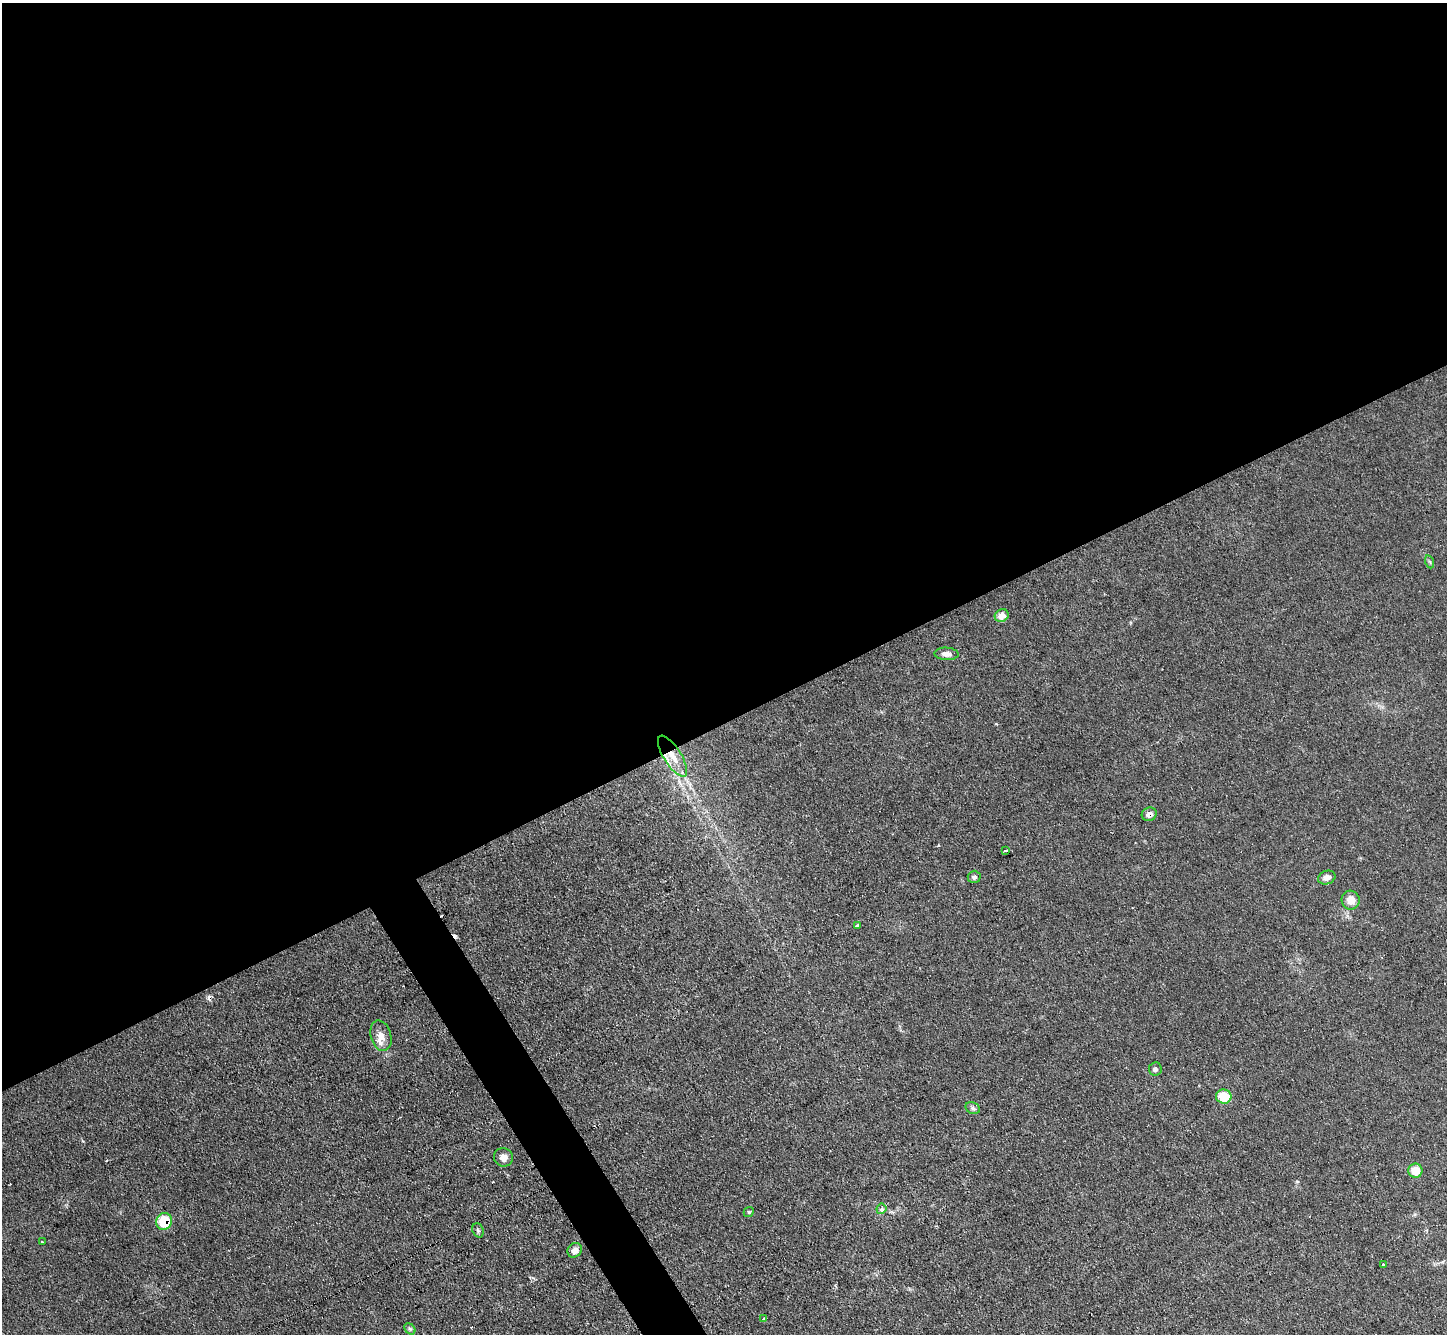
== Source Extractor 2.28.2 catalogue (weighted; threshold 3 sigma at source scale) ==
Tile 2 of 4 x 4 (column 2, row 1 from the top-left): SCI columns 1447-2891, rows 4149-5480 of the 5782 x 5770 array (HDU 1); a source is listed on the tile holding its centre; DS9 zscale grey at full resolution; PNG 1449 x 1336 px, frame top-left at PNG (2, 3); each listed source drawn as its Kron ellipse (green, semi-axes under 4 px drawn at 4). Shown black and unused: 56% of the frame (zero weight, under 2 of 3 exposures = <1% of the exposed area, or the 3 px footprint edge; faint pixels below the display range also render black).
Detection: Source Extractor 2.28.2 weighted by HDU 2 'WHT'; one run over the whole footprint, this tile lists its part. Background 0.0986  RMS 0.0077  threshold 0.0349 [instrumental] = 3 sigma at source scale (4.5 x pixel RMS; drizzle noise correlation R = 1.50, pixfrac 1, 0.05/0.05 arcsec/px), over >= 5 px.
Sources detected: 28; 3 cosmic-ray / hot-pixel residue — neither listed nor drawn; the other 25 listed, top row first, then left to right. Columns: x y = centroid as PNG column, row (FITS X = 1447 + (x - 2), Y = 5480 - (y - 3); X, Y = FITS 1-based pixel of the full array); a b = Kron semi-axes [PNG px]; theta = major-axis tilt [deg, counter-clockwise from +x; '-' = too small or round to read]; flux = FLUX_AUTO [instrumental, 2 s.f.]
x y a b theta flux
1430 562 6 4 -71 1.1
1002 616 7 6 - 7
947 654 12 6 -3 4.2
673 756 23 8 -58 13
1149 814 7 6 - 4.5
1006 850 3 3 - 13
974 877 6 6 - 2.3
1327 878 9 6 19 4.9
1351 900 9 9 - 8.8
857 925 4 3 - 3.7
381 1036 15 10 -74 7.9
1155 1069 6 6 - 2.2
1224 1096 8 7 - 18
973 1108 7 5 -22 1.9
503 1157 9 9 - 4.8
1415 1171 7 7 - 12
881 1209 5 5 - 2.5
749 1212 5 4 - 1.1
164 1221 8 8 - 26
478 1230 7 5 -70 1.5
42 1242 3 3 - 1.1
575 1250 8 6 52 5.4
1383 1264 3 3 - 0.8
764 1319 4 3 - 3.7
410 1329 6 4 -44 1.4
Overlapping masked pixels (flux is a lower limit): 3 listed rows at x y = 673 756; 1149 814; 164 1221